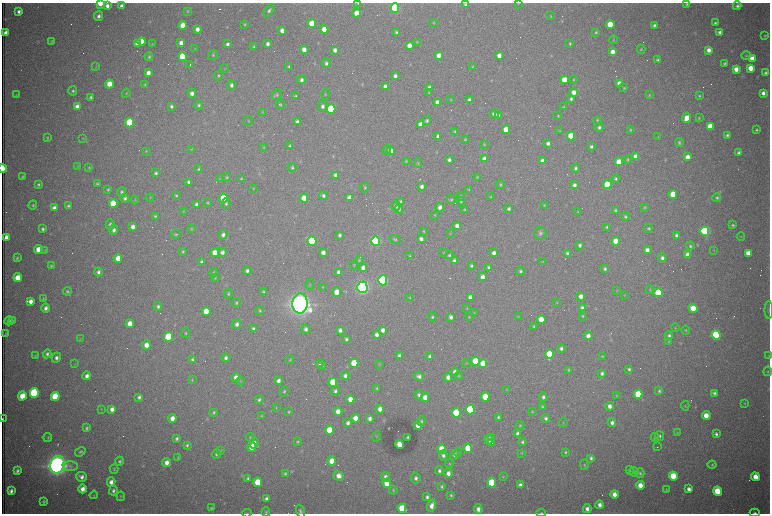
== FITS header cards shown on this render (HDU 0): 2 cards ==
NAXIS1  =                 1536 /fastest changing axis
NAXIS2  =                 1023 /next to fastest changing axis

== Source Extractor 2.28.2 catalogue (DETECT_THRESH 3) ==
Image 1536 x 1023 px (HDU 0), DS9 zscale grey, zoomed out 1/2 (1 PNG px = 2 x 2 image px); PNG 772 x 516 px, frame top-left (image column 1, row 1022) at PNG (2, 3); each listed source drawn as its Kron ellipse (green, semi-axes under 4 px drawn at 4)
Background 2720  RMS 32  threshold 95.6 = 3 sigma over >= 5 px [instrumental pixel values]
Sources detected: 642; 96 cannot appear on this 1/2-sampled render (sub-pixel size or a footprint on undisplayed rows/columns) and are neither listed nor drawn; of the other 546, the 500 brightest by FLUX_AUTO listed and drawn (46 fainter detections omitted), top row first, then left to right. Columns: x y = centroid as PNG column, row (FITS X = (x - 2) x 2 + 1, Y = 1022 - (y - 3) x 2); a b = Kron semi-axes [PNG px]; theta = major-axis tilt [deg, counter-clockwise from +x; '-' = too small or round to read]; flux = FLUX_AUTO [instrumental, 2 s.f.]
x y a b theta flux
100 3 4 2 - 2.0e+05
358 3 4 2 - 6.5e+03
518 3 4 3 - 4.3e+03
465 4 4 4 - 1.5e+04
687 4 4 3 - 9.4e+03
107 6 4 4 - 2.7e+04
121 6 4 3 - 2.6e+04
737 6 4 4 - 1.6e+04
395 8 4 4 - 1.2e+06
269 10 7 4 51 1.7e+04
19 11 4 3 - 2.3e+04
188 11 4 3 - 7.5e+03
357 13 4 4 - 8.6e+04
99 16 5 4 - 2.5e+04
551 16 3 3 - 5.5e+03
312 23 4 4 - 2.9e+05
433 23 4 3 - 5.4e+03
715 23 3 3 - 1.2e+04
245 24 3 3 - 6.6e+03
610 24 4 4 - 2.1e+05
183 25 4 4 - 1.1e+05
654 25 3 3 - 1.4e+04
197 29 4 3 - 3.5e+04
324 29 4 4 - 7.0e+04
282 30 4 4 - 3.7e+04
396 32 4 3 - 1.2e+04
596 32 3 3 - 8.7e+03
720 32 4 4 - 2.5e+04
5 33 4 3 - 3.9e+04
765 36 4 3 - 7.8e+03
614 40 4 3 - 5.2e+03
51 41 4 3 - 5.8e+03
142 41 4 4 - 1.3e+05
417 42 4 3 - 4.7e+03
181 43 4 3 - 4.1e+04
570 43 3 3 - 8.0e+03
138 44 4 4 - 7.6e+04
152 44 4 3 - 4.4e+03
227 44 3 3 - 1.7e+04
268 44 3 3 - 2.4e+04
409 46 4 3 - 5.5e+04
254 47 3 2 - 7.6e+03
195 48 3 3 - 4.4e+03
641 49 4 3 - 7.8e+03
304 50 4 3 - 5.0e+04
335 50 4 3 - 2.8e+04
709 50 4 3 - 3.8e+04
612 52 4 3 - 4.8e+04
213 55 5 4 - 9.9e+03
439 55 4 3 - 5.1e+04
499 56 4 3 - 4.3e+04
746 56 5 4 - 7.7e+03
149 57 4 3 - 9.5e+03
182 57 4 4 - 3.1e+05
752 58 4 4 - 6.0e+04
658 60 4 3 - 1.4e+04
326 63 5 4 - 1.7e+04
725 63 3 3 - 1.0e+04
190 65 2 1 - 2.1e+05
96 67 4 3 - 4.4e+03
289 67 3 3 - 1.0e+04
473 67 3 3 - 5.7e+03
751 68 4 4 - 9.8e+04
224 69 3 3 - 4.4e+03
736 69 4 3 - 5.9e+04
148 73 4 3 - 4.2e+04
765 73 4 3 - 1.5e+04
218 76 5 4 - 9.1e+03
395 76 4 3 - 2.6e+04
302 80 4 4 - 1.8e+04
564 80 4 4 - 1.1e+05
573 80 4 4 - 7.3e+03
109 84 4 4 - 1.1e+05
619 84 4 4 - 6.8e+04
145 85 3 3 - 9.1e+03
231 85 4 4 - 1.8e+04
385 86 4 3 - 2.5e+04
429 88 4 3 - 2.0e+04
624 88 4 3 - 7.0e+03
73 91 4 4 - 1.2e+04
429 92 3 3 - 5.2e+03
574 92 4 4 - 5.7e+04
126 93 4 3 - 6.7e+03
192 93 4 4 - 2.9e+04
763 93 4 4 - 3.0e+04
16 95 4 3 - 4.3e+03
277 95 5 4 - 1.0e+04
325 95 5 3 - 5.8e+03
649 95 4 3 - 5.5e+03
296 96 3 3 - 1.0e+04
699 96 3 3 - 7.6e+03
91 97 4 3 - 1.3e+04
451 99 3 3 - 4.0e+03
571 99 4 4 - 1.4e+04
469 100 4 3 - 2.2e+04
438 102 4 3 - 5.1e+04
199 105 4 4 - 1.2e+04
281 105 4 3 - 8.1e+03
171 106 3 3 - 1.5e+04
323 106 5 4 - 2.3e+04
77 107 4 4 - 4.5e+04
563 107 4 3 - 7.0e+03
331 109 4 4 - 6.1e+05
263 112 4 3 - 5.1e+03
494 114 4 4 - 3.3e+04
498 116 4 3 - 3.1e+04
558 116 4 3 - 7.2e+03
687 118 5 4 - 9.6e+04
699 118 3 3 - 6.3e+03
597 120 4 3 - 7.6e+03
248 121 5 3 - 5.0e+03
297 121 4 3 - 1.9e+04
427 121 4 4 - 1.2e+04
130 123 4 4 - 6.3e+05
421 124 4 4 - 6.6e+04
710 126 4 4 - 1.6e+05
599 127 5 4 - 1.7e+04
506 130 4 4 - 1.4e+05
630 130 4 3 - 7.0e+03
756 130 3 3 - 9.3e+03
455 131 4 3 - 8.2e+03
560 131 4 3 - 5.5e+03
727 135 3 3 - 1.3e+04
438 136 3 3 - 2.0e+04
571 136 4 4 - 2.4e+05
658 137 4 3 - 4.8e+03
47 138 4 3 - 7.5e+03
83 138 4 3 - 4.2e+03
465 140 4 3 - 7.8e+03
548 143 4 3 - 2.2e+04
679 143 4 3 - 1.2e+04
484 144 4 3 - 5.9e+03
290 146 4 3 - 1.2e+04
263 147 4 3 - 6.5e+03
591 147 3 3 - 1.5e+04
191 149 3 3 - 5.0e+03
387 150 5 4 - 1.3e+04
146 151 4 3 - 5.2e+03
391 151 4 4 - 6.3e+04
739 153 3 3 - 1.7e+04
636 157 4 4 - 1.0e+05
687 157 4 3 - 5.4e+04
484 159 4 4 - 5.4e+04
628 159 4 3 - 7.8e+03
449 160 4 3 - 1.9e+04
406 161 4 3 - 6.4e+03
542 161 4 4 - 4.1e+04
619 162 4 4 - 1.5e+05
418 163 4 3 - 6.2e+03
78 167 4 3 - 4.2e+03
292 167 4 4 - 1.0e+04
3 168 4 2 - 3.0e+05
89 168 4 3 - 6.2e+03
575 168 4 4 - 1.4e+04
198 169 4 3 - 7.8e+03
156 173 4 3 - 1.4e+04
335 175 4 4 - 2.3e+04
22 177 3 2 - 7.3e+03
227 177 4 4 - 8.9e+03
477 177 4 3 - 5.2e+03
220 178 3 3 - 4.5e+03
241 179 4 4 - 7.7e+03
616 179 4 4 - 1.2e+04
188 182 3 3 - 1.5e+04
38 184 3 3 - 1.1e+04
97 184 3 3 - 1.1e+04
500 185 4 3 - 8.8e+03
574 185 4 4 - 2.3e+04
607 185 4 4 - 3.1e+05
422 186 4 3 - 2.4e+04
365 187 5 4 - 9.4e+03
253 188 3 3 - 5.1e+03
108 189 4 3 - 8.9e+03
469 190 4 3 - 6.7e+03
122 192 5 4 - 1.4e+04
673 194 4 4 - 1.9e+05
176 195 3 3 - 8.4e+03
323 196 4 4 - 1.7e+04
461 196 5 4 - 9.4e+03
491 197 3 3 - 5.4e+03
125 198 4 4 - 1.6e+04
150 198 4 3 - 4.4e+03
224 198 4 4 - 2.6e+05
304 198 4 4 - 1.3e+05
349 198 4 3 - 4.7e+04
717 198 4 4 - 1.0e+04
451 199 4 4 - 8.8e+03
135 200 4 3 - 5.9e+03
401 201 4 3 - 1.0e+04
461 201 4 3 - 7.1e+03
207 202 4 3 - 7.0e+03
113 203 4 4 - 2.6e+05
226 203 5 4 - 1.2e+04
197 204 4 3 - 2.6e+04
33 205 4 3 - 8.9e+03
544 205 4 3 - 6.3e+03
68 206 4 4 - 1.4e+04
396 206 5 4 - 2.3e+04
440 207 4 4 - 4.0e+04
54 208 4 3 - 3.9e+04
645 208 4 3 - 6.7e+03
399 209 4 4 - 1.1e+04
509 209 3 3 - 1.3e+04
465 210 4 3 - 8.6e+03
615 210 4 3 - 9.4e+03
183 211 3 3 - 4.7e+03
577 212 3 3 - 4.5e+03
435 215 4 3 - 5.6e+03
155 216 4 4 - 8.8e+03
625 216 4 4 - 1.1e+04
110 224 5 4 - 2.2e+04
733 225 4 3 - 8.8e+03
457 226 4 3 - 4.0e+04
133 227 4 3 - 3.2e+04
607 227 3 3 - 8.2e+03
649 228 4 4 - 1.0e+04
43 229 3 3 - 1.3e+04
191 229 4 3 - 5.4e+03
114 230 5 4 - 2.6e+04
424 231 4 3 - 6.3e+03
705 231 4 4 - 1.4e+06
450 233 4 3 - 4.0e+03
540 233 6 6 - 1.9e+04
176 234 5 3 - 7.5e+03
223 235 5 4 - 2.6e+04
340 235 4 3 - 1.7e+04
677 236 4 3 - 2.7e+04
6 237 4 3 - 4.0e+04
741 237 4 2 - 4.4e+03
395 239 6 4 -23 1.1e+04
421 239 4 4 - 2.5e+04
312 241 5 4 - 8.2e+05
376 241 5 4 - 1.7e+06
616 241 4 4 - 1.1e+05
580 245 4 3 - 1.6e+04
690 246 4 4 - 1.1e+04
38 249 4 4 - 8.7e+04
45 250 3 3 - 5.0e+03
647 250 4 3 - 3.7e+04
714 250 4 3 - 4.2e+03
183 251 4 3 - 8.3e+03
222 252 4 4 - 2.5e+04
215 253 4 4 - 1.2e+05
323 253 4 3 - 3.4e+04
444 253 4 4 - 7.3e+03
494 253 4 3 - 3.1e+04
567 253 4 3 - 1.5e+04
748 253 4 4 - 6.4e+04
449 255 4 4 - 1.0e+04
688 255 4 4 - 9.4e+04
410 256 3 2 - 7.9e+03
17 258 3 3 - 8.1e+03
118 258 4 4 - 8.4e+04
662 258 4 4 - 2.2e+04
359 260 4 4 - 6.4e+03
454 260 4 3 - 1.4e+04
202 262 3 3 - 1.8e+04
543 262 4 3 - 5.6e+03
354 265 4 3 - 4.9e+03
51 266 4 3 - 8.5e+03
471 266 4 3 - 1.1e+04
489 267 4 3 - 1.5e+04
363 268 4 4 - 3.9e+04
605 269 3 3 - 1.3e+04
247 271 4 4 - 1.7e+04
520 271 4 4 - 1.1e+04
98 272 4 4 - 2.0e+04
339 272 4 3 - 4.6e+04
214 273 5 4 - 1.0e+04
483 277 4 3 - 4.4e+04
18 278 4 4 - 1.3e+05
215 278 3 3 - 5.4e+03
383 280 5 4 - 1.9e+06
310 285 5 3 - 6.4e+03
323 287 4 3 - 5.6e+03
362 287 6 5 - 3.5e+06
617 290 3 3 - 4.7e+03
650 290 4 3 - 5.6e+03
67 291 4 3 - 9.9e+03
263 292 4 3 - 1.2e+04
337 292 5 4 - 8.2e+04
659 293 4 4 - 4.3e+05
228 294 4 3 - 8.9e+03
624 295 4 3 - 4.1e+03
581 296 4 3 - 4.4e+04
410 297 4 3 - 5.3e+03
470 297 4 3 - 3.5e+04
43 298 4 3 - 6.4e+03
31 301 4 4 - 4.2e+04
557 302 3 3 - 4.6e+03
236 303 5 3 - 1.0e+04
300 303 10 7 86 9.9e+06
158 306 4 4 - 1.6e+04
46 308 4 4 - 2.6e+04
467 308 4 3 - 5.2e+03
582 308 4 4 - 1.8e+04
693 308 4 4 - 1.7e+05
769 310 9 2 -89 8.8e+03
206 311 4 4 - 1.4e+05
260 311 4 4 - 1.0e+04
474 313 3 3 - 5.1e+03
582 316 4 3 - 7.0e+03
432 317 4 4 - 1.0e+04
451 317 4 3 - 2.2e+04
469 317 3 3 - 4.9e+03
518 317 4 3 - 5.1e+03
541 320 4 4 - 1.4e+05
9 321 4 4 - 2.3e+04
12 321 3 3 - 7.1e+03
130 324 4 4 - 8.0e+04
237 324 5 4 - 2.5e+04
534 326 4 3 - 7.2e+03
675 327 4 3 - 5.3e+03
253 329 4 3 - 1.8e+04
306 329 5 4 - 2.3e+04
340 330 4 3 - 2.5e+04
383 330 4 3 - 3.1e+04
686 330 4 3 - 6.8e+03
5 333 4 2 - 4.4e+03
186 333 5 3 - 8.1e+03
377 334 4 4 - 2.8e+04
716 335 4 4 - 1.0e+06
588 336 4 4 - 5.2e+04
669 336 4 4 - 1.6e+04
168 337 4 4 - 5.9e+05
80 339 3 3 - 4.2e+03
346 339 4 3 - 1.4e+04
669 341 4 4 - 5.9e+03
146 345 4 4 - 5.6e+04
561 348 4 3 - 1.7e+04
47 354 4 4 - 1.6e+04
550 354 5 4 - 3.9e+05
35 356 4 3 - 6.4e+03
399 356 4 3 - 2.2e+04
430 356 4 3 - 1.5e+04
602 356 3 3 - 6.0e+03
769 356 4 3 - 4.3e+03
56 358 5 4 - 2.4e+04
226 358 4 3 - 1.7e+04
192 360 3 3 - 1.2e+04
290 360 4 3 - 7.0e+03
475 361 4 4 - 2.9e+05
354 363 4 4 - 3.5e+05
466 363 4 3 - 4.5e+03
75 364 4 2 - 4.0e+03
319 364 3 2 - 4.6e+03
380 364 4 3 - 4.8e+03
483 364 4 4 - 1.7e+05
321 365 5 2 - 7.8e+03
629 369 4 3 - 1.3e+04
568 370 4 3 - 7.1e+03
768 371 5 3 - 6.3e+03
455 372 4 4 - 2.8e+04
602 373 4 4 - 1.6e+04
87 376 4 3 - 3.1e+04
345 376 4 4 - 2.3e+04
419 376 5 4 - 2.6e+04
459 376 4 4 - 6.6e+03
448 377 4 3 - 3.9e+04
236 378 4 4 - 4.2e+04
192 380 4 3 - 7.0e+03
240 381 4 3 - 4.6e+03
278 381 4 3 - 2.8e+04
333 382 4 4 - 3.2e+05
377 388 3 3 - 8.4e+03
507 390 3 3 - 4.3e+03
335 391 5 4 - 1.6e+04
659 391 4 4 - 1.1e+04
284 392 5 4 - 9.8e+03
34 393 5 4 - 1.0e+06
714 393 4 3 - 1.5e+04
638 394 4 4 - 3.1e+05
419 395 4 4 - 1.5e+04
22 396 4 4 - 1.4e+05
617 396 4 3 - 5.1e+03
55 397 5 4 - 3.6e+05
139 397 4 3 - 2.0e+04
425 397 4 3 - 6.6e+04
485 397 4 4 - 2.0e+05
543 397 4 4 - 1.7e+04
350 399 4 4 - 8.2e+04
259 400 4 4 - 1.3e+04
745 403 4 3 - 5.9e+03
610 406 4 4 - 3.5e+04
685 406 5 2 - 4.7e+03
542 407 4 3 - 7.4e+03
276 408 4 2 - 4.5e+03
101 409 4 3 - 4.1e+03
112 409 4 3 - 3.2e+04
380 409 4 4 - 4.9e+04
470 410 5 4 - 8.4e+05
214 412 4 3 - 8.2e+03
289 412 4 3 - 7.1e+03
338 412 4 4 - 6.9e+04
532 412 4 3 - 6.2e+03
456 413 4 4 - 4.8e+05
262 416 4 3 - 7.0e+03
706 416 4 4 - 8.9e+04
498 417 3 3 - 1.0e+04
172 418 4 4 - 5.6e+04
355 418 4 4 - 7.4e+04
370 418 4 3 - 2.4e+04
546 418 4 3 - 1.5e+04
3 419 3 1 - 8.2e+03
421 421 5 4 - 1.0e+04
348 423 4 3 - 2.2e+04
563 423 4 3 - 5.8e+03
612 423 4 3 - 2.5e+04
418 425 4 3 - 4.8e+04
520 425 4 4 - 7.4e+03
87 428 4 3 - 1.2e+04
329 430 4 4 - 2.9e+05
677 433 4 3 - 5.1e+03
518 434 4 3 - 4.1e+04
716 434 4 3 - 1.5e+04
377 436 5 2 - 4.4e+03
660 436 5 4 - 1.2e+04
48 437 4 3 - 7.5e+03
250 437 4 4 - 7.9e+03
408 437 3 3 - 1.2e+04
491 437 2 1 - 1.4e+05
655 437 4 4 - 1.1e+04
177 438 4 4 - 1.4e+04
489 439 5 4 - 4.9e+04
298 442 4 3 - 7.6e+03
522 442 3 3 - 1.2e+04
254 443 5 4 - 2.9e+04
491 443 4 3 - 3.6e+04
187 445 3 3 - 1.1e+04
400 445 4 4 - 1.7e+05
252 447 5 4 - 1.2e+05
657 447 2 1 - 5.5e+03
468 448 4 4 - 2.6e+05
442 449 4 4 - 2.1e+05
221 450 4 2 - 4.6e+03
80 452 5 4 - 1.3e+04
565 452 3 3 - 8.8e+03
458 453 4 3 - 8.0e+03
522 453 3 3 - 6.0e+03
216 454 5 4 - 1.2e+04
443 455 5 4 - 1.9e+04
454 455 5 4 - 1.8e+04
178 457 4 3 - 5.8e+03
591 458 4 3 - 1.6e+04
120 461 4 4 - 1.3e+04
332 461 4 4 - 8.9e+04
167 463 4 4 - 4.6e+04
449 464 4 3 - 5.8e+03
57 465 9 7 76 8.1e+06
584 465 5 4 - 9.2e+03
712 465 4 4 - 8.2e+03
70 466 7 5 -2 2.2e+04
114 469 5 3 - 8.1e+03
630 470 4 3 - 6.2e+03
17 471 4 3 - 1.6e+04
439 471 4 3 - 1.6e+04
634 472 5 4 - 1.2e+04
448 473 4 4 - 3.9e+04
640 473 4 4 - 1.1e+04
285 474 4 3 - 1.0e+04
339 476 5 4 - 5.5e+04
673 476 4 4 - 2.9e+05
82 477 5 5 - 2.9e+04
386 477 5 4 - 3.1e+04
503 477 3 3 - 5.5e+03
755 477 4 3 - 9.2e+04
248 478 4 3 - 1.4e+04
416 478 5 4 - 2.3e+04
111 482 4 4 - 3.7e+04
258 482 5 4 - 2.2e+05
387 483 4 4 - 1.6e+05
492 483 5 4 - 5.8e+05
520 485 4 3 - 2.7e+04
640 485 4 3 - 8.2e+04
442 486 4 3 - 1.1e+04
82 489 4 4 - 4.9e+04
689 489 4 3 - 3.0e+04
393 490 4 3 - 7.3e+03
666 490 4 3 - 5.3e+03
11 491 4 3 - 2.2e+04
113 491 5 4 - 1.7e+04
717 491 4 4 - 2.3e+05
614 494 4 3 - 5.9e+04
94 495 4 3 - 4.7e+03
451 495 3 3 - 8.5e+03
121 496 4 3 - 6.7e+03
427 497 4 3 - 1.6e+04
266 499 4 3 - 2.1e+04
44 502 4 3 - 1.1e+04
600 505 4 4 - 3.2e+04
432 506 6 4 72 4.9e+04
211 508 4 3 - 7.3e+03
402 508 5 4 - 2.4e+05
478 509 5 4 - 3.5e+04
587 509 4 4 - 3.3e+04
300 511 6 4 -72 1.6e+04
266 512 4 4 - 7.9e+03
247 513 5 3 - 5.4e+03
541 513 5 2 - 8.5e+03
755 513 5 3 - 1.3e+04
At the frame edge (FLAGS 8, measured only in part): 12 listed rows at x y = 100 3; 358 3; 518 3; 465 4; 3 168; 769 310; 769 356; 3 419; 300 511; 247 513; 541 513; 755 513
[46 fainter detections neither listed nor drawn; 96 sub-pixel or undisplayed-footprint detections neither listed nor drawn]